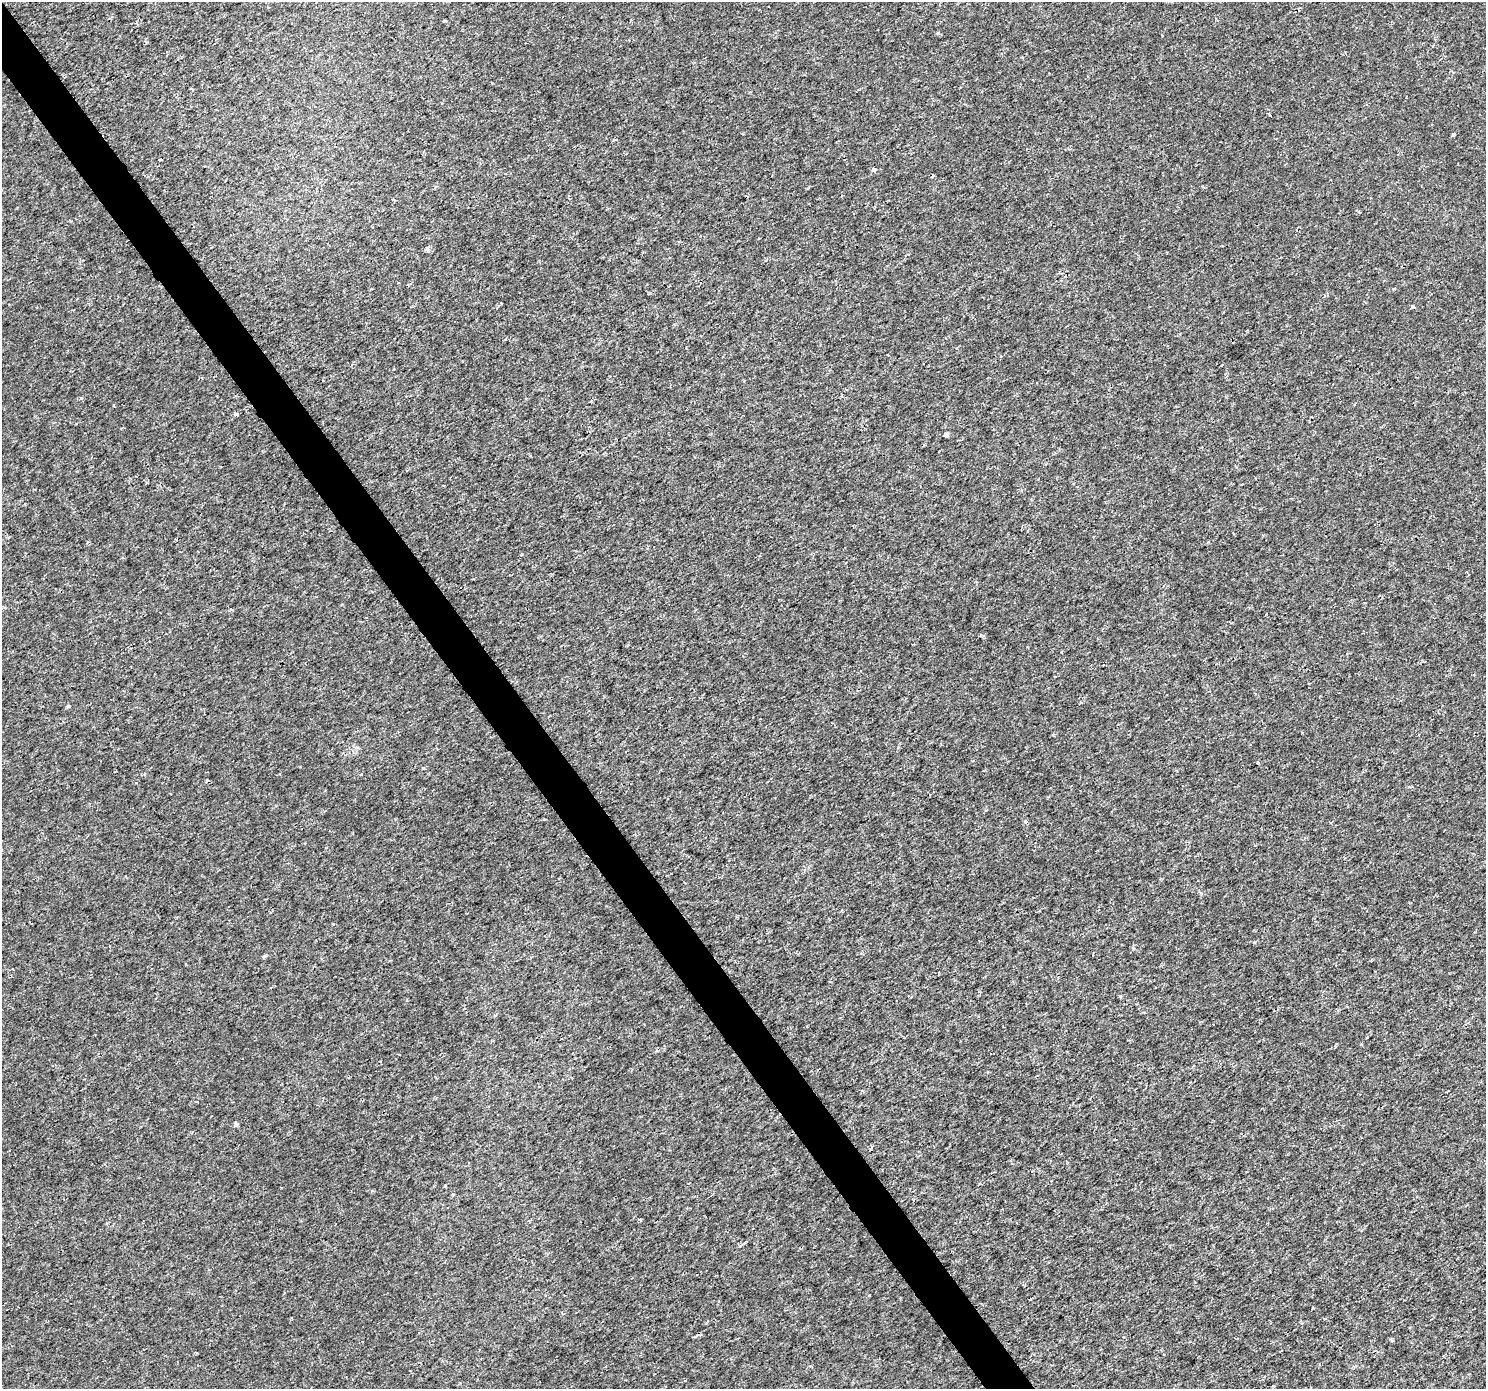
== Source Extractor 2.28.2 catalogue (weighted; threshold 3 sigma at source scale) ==
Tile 11 of 4 x 4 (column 3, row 3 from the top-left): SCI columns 2971-4454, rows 1575-2961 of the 5937 x 5860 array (HDU 1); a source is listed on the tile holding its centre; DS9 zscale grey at full resolution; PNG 1488 x 1391 px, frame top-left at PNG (2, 2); no overlay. Shown black and unused: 3% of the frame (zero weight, under 2 of 3 exposures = <1% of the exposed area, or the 3 px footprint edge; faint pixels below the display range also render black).
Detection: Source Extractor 2.28.2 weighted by HDU 2 'WHT'; one run over the whole footprint, this tile lists its part. Background 4.83e-04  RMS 0.0015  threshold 0.00658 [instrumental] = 3 sigma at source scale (4.5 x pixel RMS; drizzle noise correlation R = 1.50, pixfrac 1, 0.0396/0.0396 arcsec/px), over >= 5 px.
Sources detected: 19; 3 cosmic-ray / hot-pixel residue — not listed; the other 16 listed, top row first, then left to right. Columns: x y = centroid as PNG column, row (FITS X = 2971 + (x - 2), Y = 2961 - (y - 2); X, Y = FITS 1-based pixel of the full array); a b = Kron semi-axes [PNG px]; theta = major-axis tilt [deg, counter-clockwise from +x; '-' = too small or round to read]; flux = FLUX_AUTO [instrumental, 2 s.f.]
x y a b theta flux
444 21 4 3 - 0.13
1270 115 3 2 - 0.17
1454 135 3 3 - 0.52
160 159 3 3 - 0.19
874 170 4 3 - 1.5
427 249 5 4 - 0.41
1413 306 3 3 - 1.3
236 414 5 3 - 0.42
946 434 4 4 - 2.1
1258 763 3 3 - 0.97
1025 821 4 4 - 0.37
264 956 5 3 - 0.23
236 1124 4 3 - 0.76
640 1220 6 3 -37 0.2
1031 1299 3 2 - 0.13
1391 1339 5 4 - 0.21
Unlisted compact peaks at least as high as the median listed source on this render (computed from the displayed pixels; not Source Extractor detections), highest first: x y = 81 398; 1120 996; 68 706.